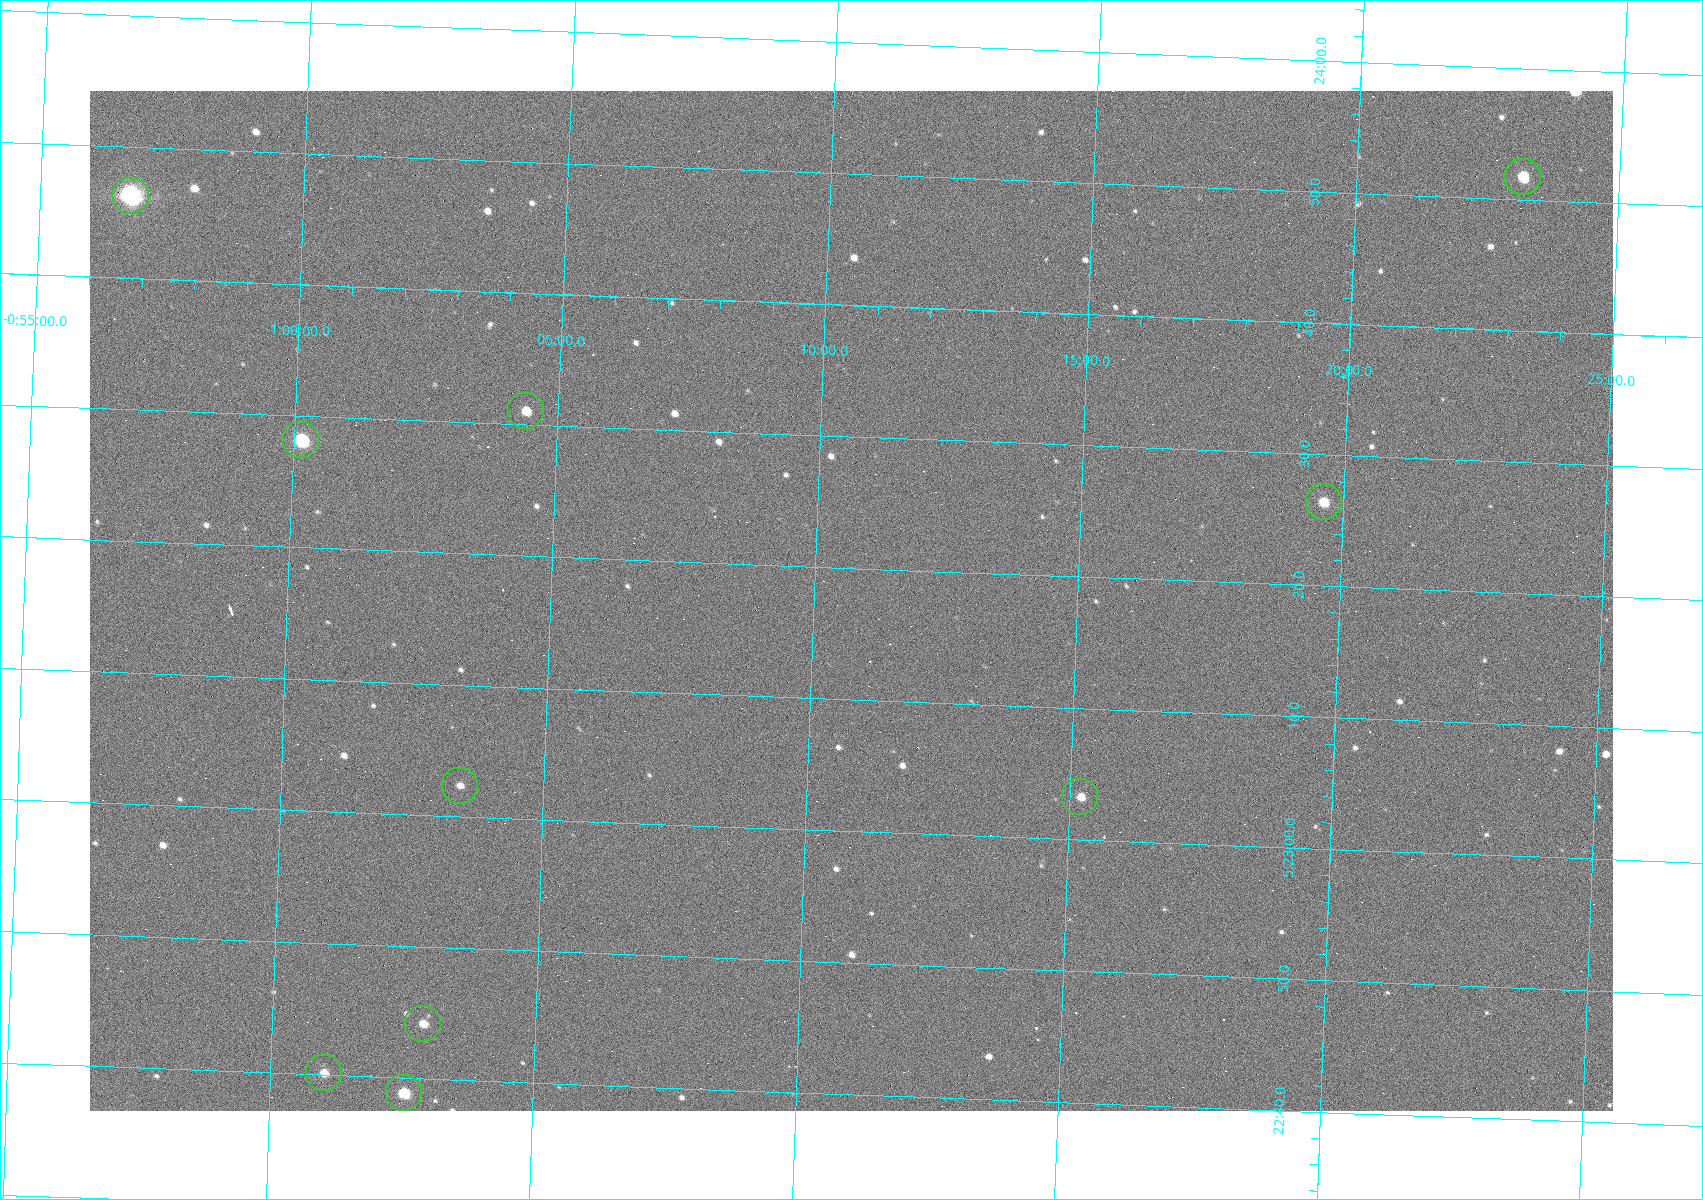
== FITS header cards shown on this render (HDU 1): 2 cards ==
NAXIS1  =                 1523
NAXIS2  =                 1020

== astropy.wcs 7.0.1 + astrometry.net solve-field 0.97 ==
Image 1523 x 1020 px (HDU 1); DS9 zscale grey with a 90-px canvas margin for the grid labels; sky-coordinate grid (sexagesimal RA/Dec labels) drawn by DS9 from the SOLVED WCS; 10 Tycho-2 reference stars matched to detected sources circled (green)
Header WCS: RA---TAN/DEC--TAN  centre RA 05:23:18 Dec -01:11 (80.82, -1.18 deg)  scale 1.14 arcsec/px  FOV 29.0' x 19.4'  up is +88 deg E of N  parity flipped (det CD > 0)
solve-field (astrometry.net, Tycho-2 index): VERIFIED the header's WCS against the Tycho-2 star catalogue (9 matches, 0 conflicts) and refined it, rather than solving blind
Solved WCS: RA---TAN-SIP/DEC--TAN-SIP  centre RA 05:23:18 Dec -01:11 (80.82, -1.18 deg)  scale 1.14 arcsec/px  FOV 29.0' x 19.4'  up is +88 deg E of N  parity flipped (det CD > 0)
The solver's refit moves the header's centre by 0.5 arcsec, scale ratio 1.001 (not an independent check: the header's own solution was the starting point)
Tycho-2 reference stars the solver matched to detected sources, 10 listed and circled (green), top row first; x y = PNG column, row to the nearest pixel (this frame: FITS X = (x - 90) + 1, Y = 1020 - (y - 91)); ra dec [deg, ICRS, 3 dp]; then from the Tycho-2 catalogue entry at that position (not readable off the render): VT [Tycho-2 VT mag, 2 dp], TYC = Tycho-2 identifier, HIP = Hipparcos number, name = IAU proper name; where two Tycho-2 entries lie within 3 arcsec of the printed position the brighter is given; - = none
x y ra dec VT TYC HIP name
1523 177 80.966 -1.386 10.33 4753-1182-1 - -
131 196 80.943 -0.946 8.91 4753-387-1 - -
526 411 80.879 -1.073 10.48 4753-1534-1 - -
301 440 80.867 -1.002 7.84 4753-1205-1 25199 -
1324 502 80.860 -1.327 11.24 4753-1591-1 - -
460 786 80.760 -1.057 11.82 4753-1463-1 - -
1080 797 80.764 -1.254 10.69 4753-1358-1 - -
423 1024 80.684 -1.048 11.65 4753-1425-1 - -
324 1073 80.667 -1.017 10.97 4753-1266-1 - -
404 1093 80.662 -1.043 9.00 4753-1401-1 25121 -